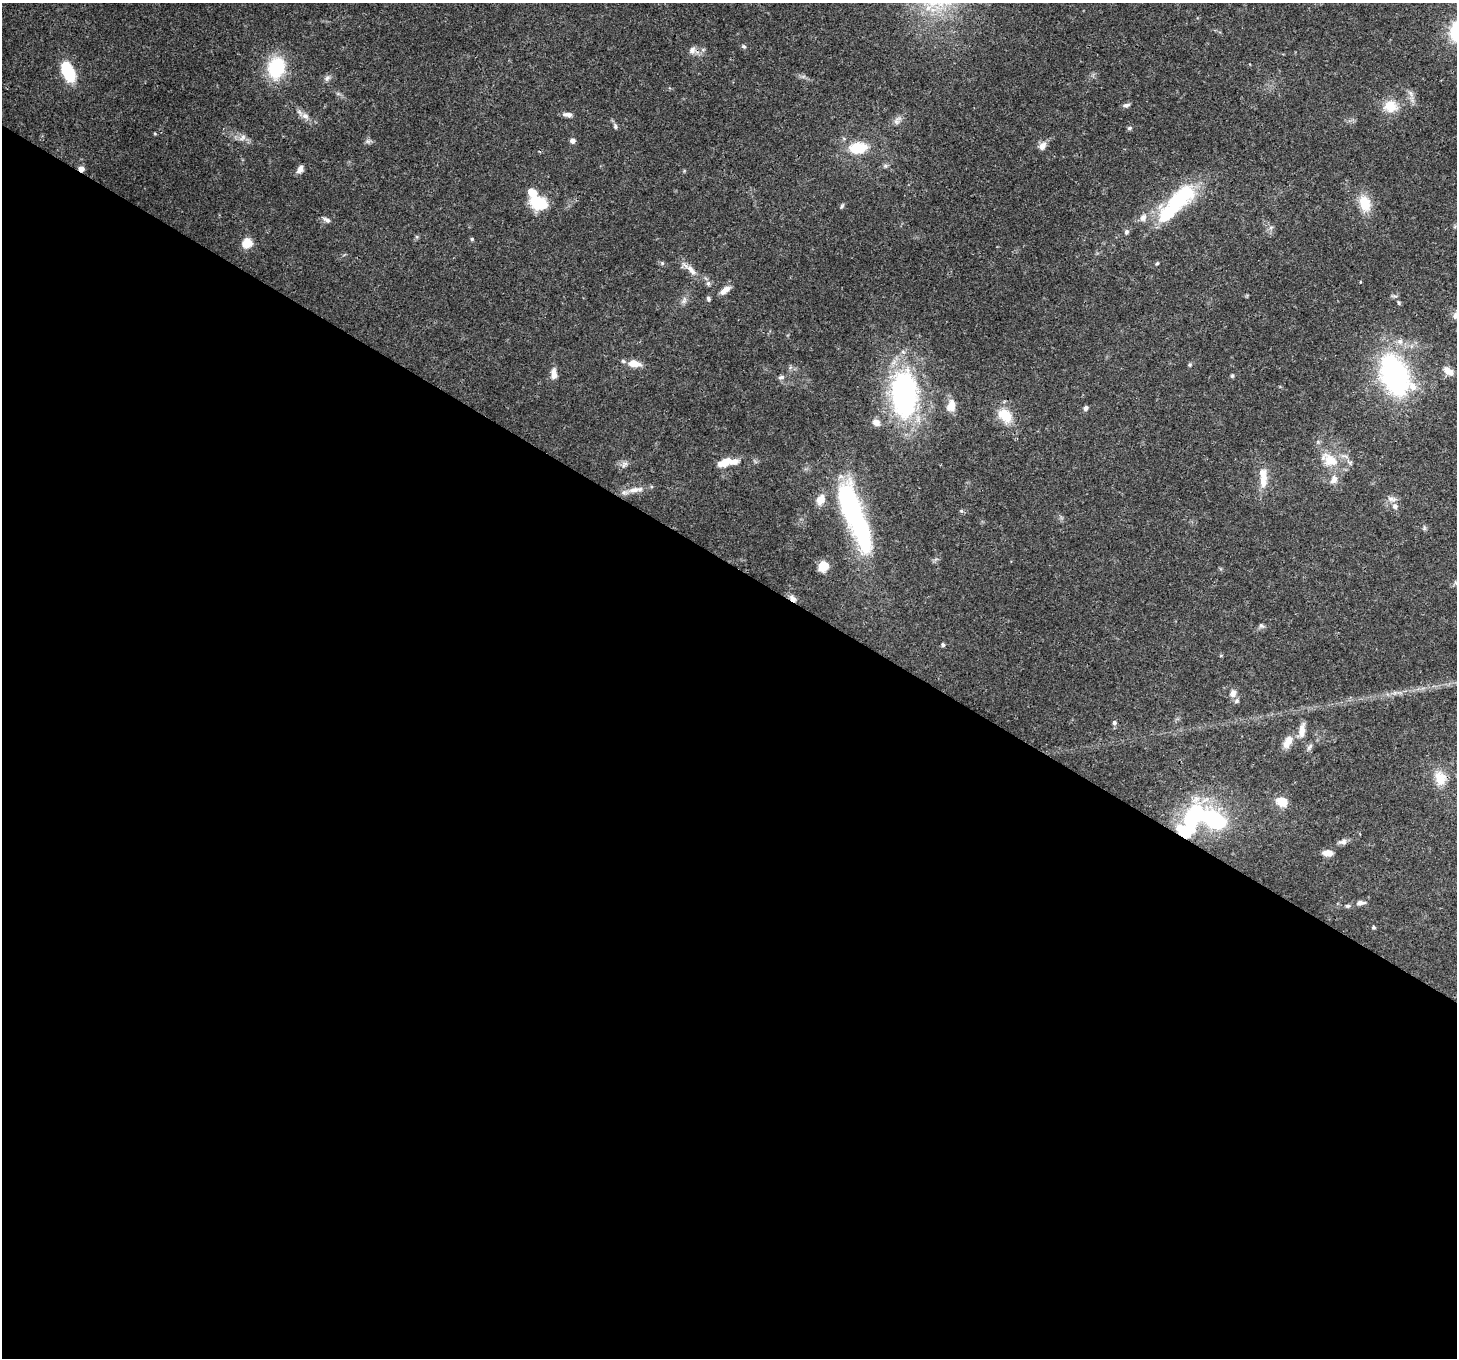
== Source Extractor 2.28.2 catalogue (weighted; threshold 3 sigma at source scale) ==
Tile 14 of 4 x 4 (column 2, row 4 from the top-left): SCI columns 1537-2991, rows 358-1713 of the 5972 x 6065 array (HDU 1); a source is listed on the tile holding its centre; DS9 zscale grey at full resolution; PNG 1459 x 1360 px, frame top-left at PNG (2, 3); no overlay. Shown black and unused: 59% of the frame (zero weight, under 3 of 4 exposures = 8% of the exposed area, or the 3 px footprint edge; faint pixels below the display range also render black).
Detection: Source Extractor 2.28.2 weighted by HDU 2 'WHT'; one run over the whole footprint, this tile lists its part. Background 0.0538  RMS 0.0028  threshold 0.0127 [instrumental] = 3 sigma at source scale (4.5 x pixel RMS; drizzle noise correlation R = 1.50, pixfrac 1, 0.0396/0.0396 arcsec/px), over >= 5 px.
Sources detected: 93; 2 inside a brighter object's white glare — not listed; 9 inside a brighter listed object's ellipse — not listed separately; the other 82 listed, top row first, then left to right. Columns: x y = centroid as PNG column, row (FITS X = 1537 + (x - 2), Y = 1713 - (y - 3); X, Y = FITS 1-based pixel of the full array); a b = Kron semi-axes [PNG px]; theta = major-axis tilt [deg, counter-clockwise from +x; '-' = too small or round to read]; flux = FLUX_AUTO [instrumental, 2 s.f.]
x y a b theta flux
744 46 7 5 -18 0.51
692 50 10 8 66 1.4
276 67 22 17 74 17
68 72 19 9 -68 17
327 78 10 7 45 1
338 94 7 4 -19 0.52
1126 105 10 5 12 0.79
1390 106 18 15 -4 5.6
568 115 11 5 -6 1.3
305 116 11 9 -31 1.7
897 120 14 8 50 1.5
615 126 8 5 -87 0.61
1129 128 6 5 - 0.56
155 134 5 3 - 0.28
242 137 11 6 50 1.2
572 141 6 6 - 1.1
368 142 7 4 -19 0.64
1042 146 11 8 54 1.8
858 148 17 11 4 9.5
885 166 7 6 - 0.65
81 169 6 5 - 1.8
300 169 10 6 63 1.5
539 202 17 13 -15 11
1365 204 22 14 -78 6.3
842 206 8 4 58 0.45
1167 214 30 13 49 21
1143 218 11 8 61 1.7
326 220 12 6 -30 0.96
1271 227 7 4 19 0.56
1126 232 7 6 - 0.71
472 239 5 4 - 0.36
247 243 11 10 - 4.1
662 263 6 6 - 0.5
1157 263 5 4 - 0.38
691 270 19 8 -50 2.5
1360 282 4 2 - 0.19
708 283 6 6 - 0.69
725 290 14 6 35 2.1
708 299 7 5 -72 0.6
684 300 12 6 60 1.2
1399 303 6 4 -87 0.43
634 363 14 7 -9 3.7
1190 365 6 5 - 0.43
1448 371 14 8 -38 2.6
554 374 13 8 -86 2.2
1394 375 34 20 -70 69
1232 376 6 5 - 0.42
781 377 9 6 10 0.79
904 394 44 24 -88 67
951 406 16 10 73 2.9
1086 408 6 5 - 0.93
1005 416 24 17 -49 6.5
876 422 10 8 -35 1.7
1329 460 27 15 -30 7.3
725 462 12 10 61 2.9
624 464 11 7 48 1.2
1263 474 20 11 -78 3.9
1334 479 14 9 64 2.1
634 490 17 8 13 2.8
820 499 11 8 61 3.4
1392 499 14 7 -16 1.4
848 502 49 22 -76 37
961 511 6 5 - 0.42
1424 528 7 5 -83 0.53
824 566 7 7 - 7.8
793 598 12 6 -44 1.4
1261 626 7 6 - 0.73
943 645 5 5 - 0.51
1233 693 12 9 75 1.7
1114 723 6 5 - 0.73
1302 730 21 8 81 2.7
1288 742 19 10 61 3.2
1310 747 11 5 52 0.97
1440 778 20 15 -71 5.4
1282 802 13 11 -30 4.5
1193 817 27 15 67 29
1213 819 19 9 -29 47
1343 842 12 7 17 1.2
1327 853 11 6 -4 2.5
1360 903 12 6 4 1.4
1348 906 7 5 0 0.59
1373 927 4 4 - 0.41
Overlapping masked pixels (flux is a lower limit): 3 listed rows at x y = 692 50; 81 169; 793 598